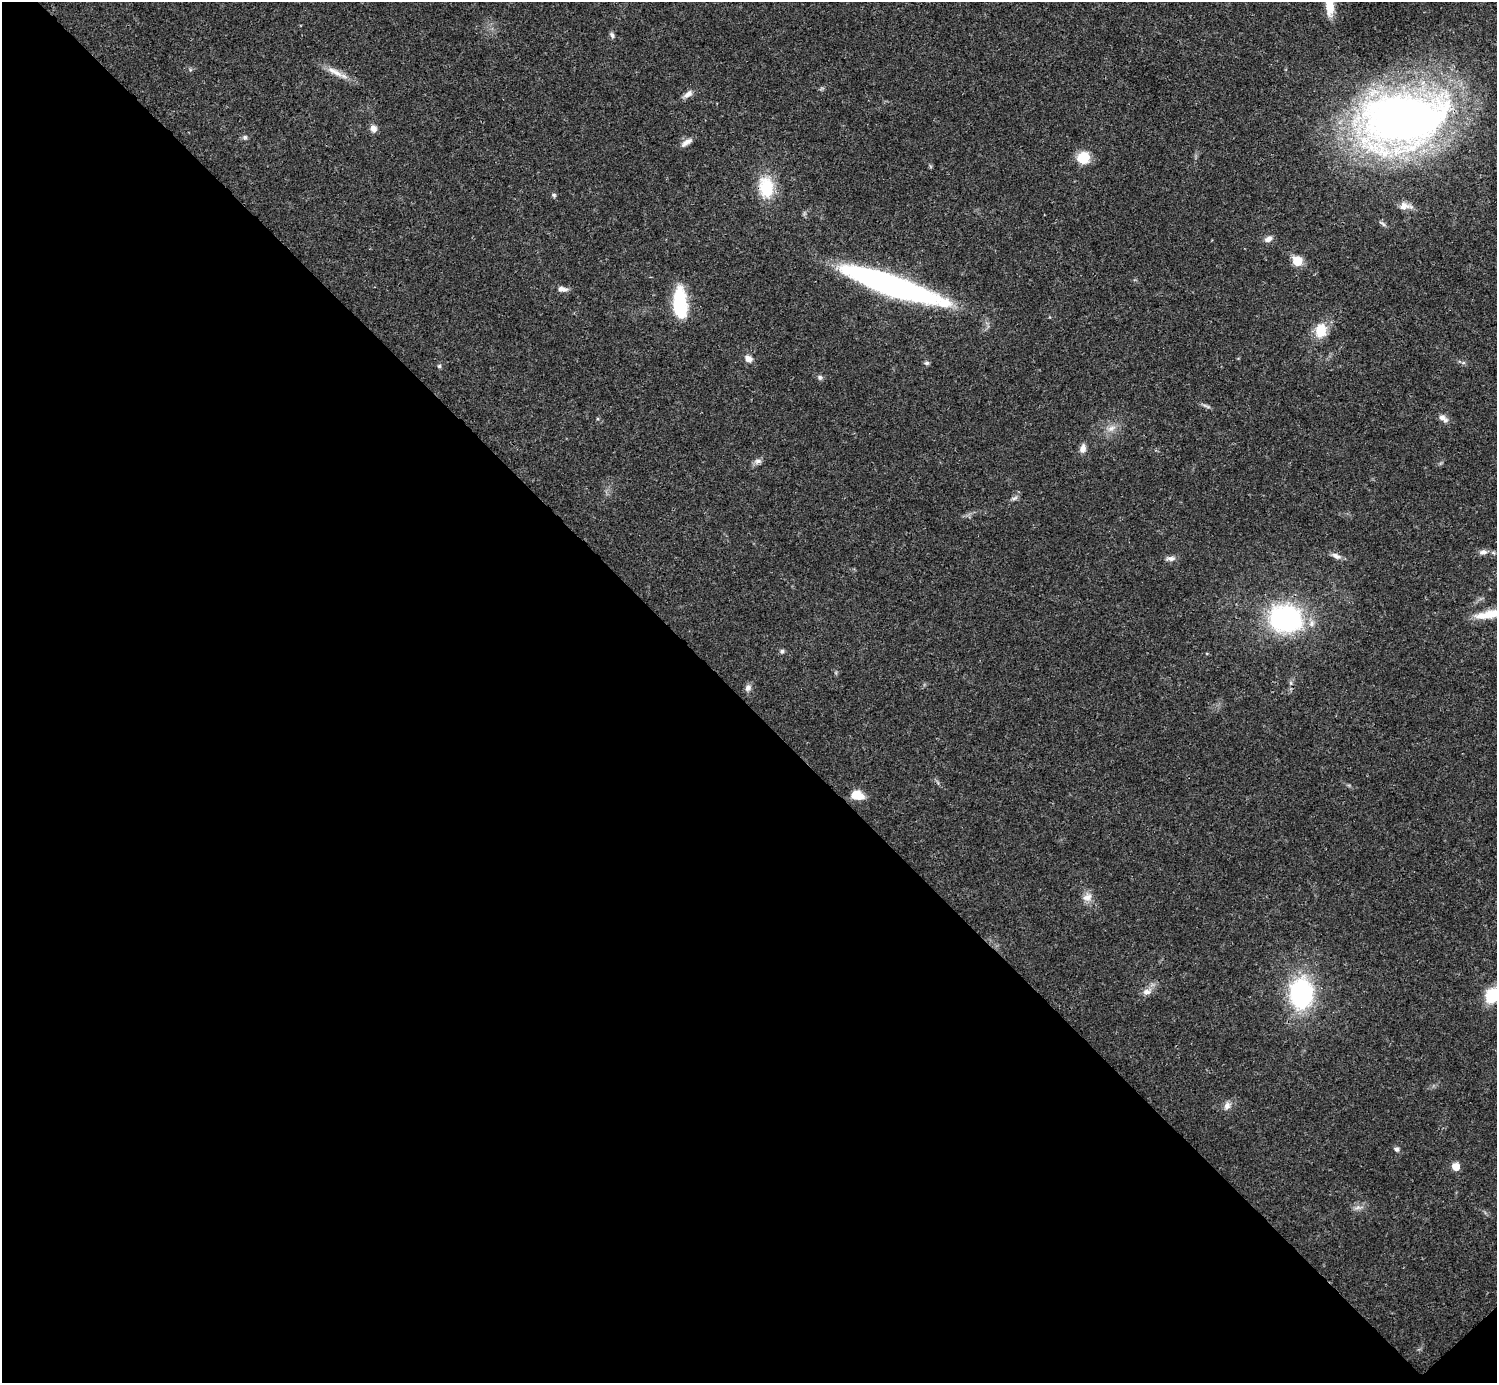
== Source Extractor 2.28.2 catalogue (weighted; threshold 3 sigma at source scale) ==
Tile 14 of 4 x 4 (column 2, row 4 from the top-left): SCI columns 1495-2989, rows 158-1538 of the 5981 x 5980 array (HDU 1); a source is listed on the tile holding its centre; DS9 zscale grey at full resolution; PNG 1499 x 1385 px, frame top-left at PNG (2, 2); no overlay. Shown black and unused: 49% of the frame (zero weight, under 3 of 4 exposures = <1% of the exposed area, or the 3 px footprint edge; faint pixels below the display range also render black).
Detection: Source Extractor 2.28.2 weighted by HDU 2 'WHT'; one run over the whole footprint, this tile lists its part. Background 0.0207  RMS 0.0022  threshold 0.01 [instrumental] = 3 sigma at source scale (4.5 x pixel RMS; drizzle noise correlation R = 1.50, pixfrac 1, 0.05/0.05 arcsec/px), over >= 5 px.
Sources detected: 46; all 46 listed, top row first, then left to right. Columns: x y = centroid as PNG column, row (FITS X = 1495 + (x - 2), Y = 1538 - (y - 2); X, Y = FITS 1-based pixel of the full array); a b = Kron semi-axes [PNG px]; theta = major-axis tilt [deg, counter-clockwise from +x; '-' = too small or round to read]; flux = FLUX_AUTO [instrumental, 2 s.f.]
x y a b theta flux
1329 6 26 9 -83 3.9
612 35 9 5 -67 0.56
335 72 27 7 -29 2.6
688 94 14 7 36 1.2
1402 120 75 46 10 190
373 128 8 8 - 1.3
245 137 6 6 - 0.44
686 142 16 6 31 1.3
1083 158 13 13 - 4.8
766 187 28 19 -82 8.1
554 195 7 4 -45 0.37
1405 206 17 8 -2 1.7
1383 224 8 4 -45 0.49
1268 239 10 7 31 1.2
1297 261 6 6 - 7.7
892 286 98 17 -19 70
563 289 14 6 -3 1.2
680 304 30 12 -86 15
1320 331 16 12 78 5
748 359 11 9 -47 1.4
927 363 7 5 1 0.45
1463 363 6 4 18 0.36
439 366 5 5 - 0.36
820 377 7 6 - 0.51
1208 407 7 4 -19 0.43
1443 418 13 7 -35 1.2
1111 428 11 7 31 1.3
1083 448 11 7 80 1.3
758 461 10 6 -6 0.77
1014 498 10 4 33 0.59
1483 552 10 7 14 1
1336 556 13 7 -28 1.1
1171 558 13 6 0 1
1494 613 52 9 11 7.1
1285 618 26 21 -13 41
782 651 6 5 - 0.46
748 688 10 7 64 0.91
857 795 12 9 -14 4.1
1087 897 13 10 24 1.7
1146 992 11 9 8 1.3
1301 994 27 20 89 31
1493 995 14 12 44 9.2
1227 1106 10 8 67 1.2
1397 1149 6 6 - 0.59
1456 1167 7 6 - 2.9
1358 1207 9 4 19 0.66
Isophote crosses this tile's border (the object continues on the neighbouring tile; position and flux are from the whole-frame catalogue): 3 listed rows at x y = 1329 6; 1494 613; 1493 995